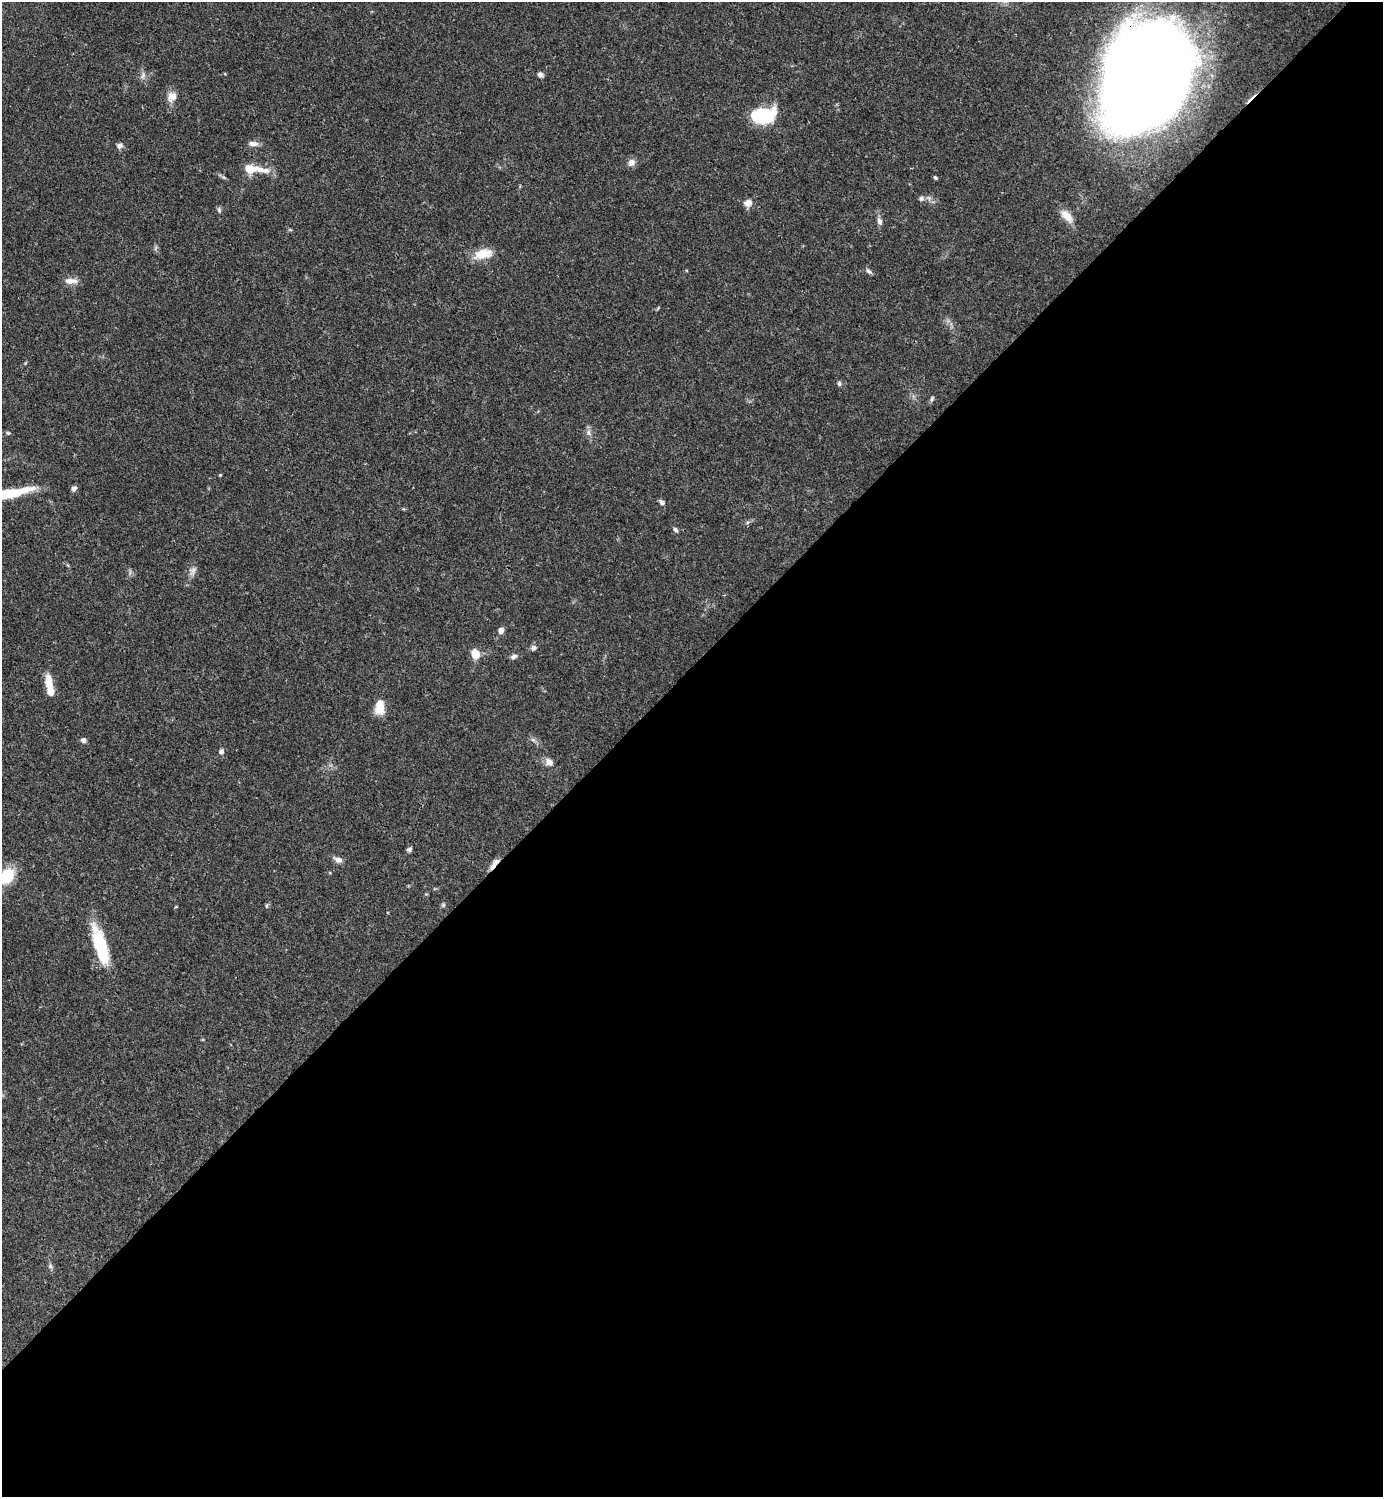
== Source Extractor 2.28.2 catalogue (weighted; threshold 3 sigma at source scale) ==
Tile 15 of 4 x 4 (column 3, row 4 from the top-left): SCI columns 3063-4443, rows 2-1496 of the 5981 x 5982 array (HDU 1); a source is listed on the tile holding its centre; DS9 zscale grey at full resolution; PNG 1385 x 1499 px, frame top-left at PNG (2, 2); no overlay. Shown black and unused: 55% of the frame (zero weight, under 3 of 4 exposures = <1% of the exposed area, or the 3 px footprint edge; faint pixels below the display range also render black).
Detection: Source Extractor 2.28.2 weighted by HDU 2 'WHT'; one run over the whole footprint, this tile lists its part. Background 0.0385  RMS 0.0026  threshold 0.0117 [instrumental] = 3 sigma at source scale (4.5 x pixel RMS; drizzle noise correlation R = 1.50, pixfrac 1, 0.05/0.05 arcsec/px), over >= 5 px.
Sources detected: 49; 1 cosmic-ray / hot-pixel residue — not listed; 3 inside a brighter listed object's ellipse — not listed separately; the other 45 listed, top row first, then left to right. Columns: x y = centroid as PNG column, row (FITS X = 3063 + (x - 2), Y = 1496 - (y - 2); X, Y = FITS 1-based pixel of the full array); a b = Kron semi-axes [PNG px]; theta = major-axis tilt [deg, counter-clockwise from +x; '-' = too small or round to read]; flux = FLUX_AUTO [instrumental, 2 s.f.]
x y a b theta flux
540 75 7 5 -40 0.89
143 76 9 5 70 0.79
1147 77 84 62 61 570
172 96 14 12 63 2.3
761 116 16 10 2 27
253 144 14 6 -3 1.3
120 145 8 7 - 0.93
631 162 10 8 48 1.4
250 169 14 9 -12 4.3
935 178 5 4 - 0.4
921 198 7 6 - 0.73
748 203 9 8 - 1.8
219 210 7 5 -71 0.52
1067 216 19 10 -47 2.8
879 221 10 6 -73 0.97
483 254 24 12 13 5
869 271 10 5 -34 0.63
70 281 17 7 -1 1.9
839 383 6 5 - 0.52
932 399 8 5 64 0.47
8 433 6 4 18 0.36
588 433 10 6 -69 0.97
220 475 3 3 - 0.26
74 488 6 6 - 0.94
15 492 45 11 12 10
662 502 7 5 -39 0.76
675 530 7 5 -57 0.58
193 571 12 9 58 1.3
501 630 8 6 70 1.2
533 648 7 6 - 0.72
475 654 10 8 -67 3.6
514 656 9 5 22 0.79
49 682 17 8 -82 4.3
380 707 15 9 86 4.8
83 740 6 6 - 0.83
221 751 6 6 - 0.84
549 762 11 8 -43 1.6
409 849 6 5 - 0.68
338 860 11 7 -12 1.2
494 864 17 5 53 1.7
7 876 13 11 47 11
443 905 6 6 - 0.42
266 906 6 4 71 0.32
100 945 42 14 -73 14
50 1266 6 6 - 0.52
Overlapping masked pixels (flux is a lower limit): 2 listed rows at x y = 1147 77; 494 864
Isophote crosses this tile's border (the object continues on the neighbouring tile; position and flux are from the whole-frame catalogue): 1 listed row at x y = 7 876